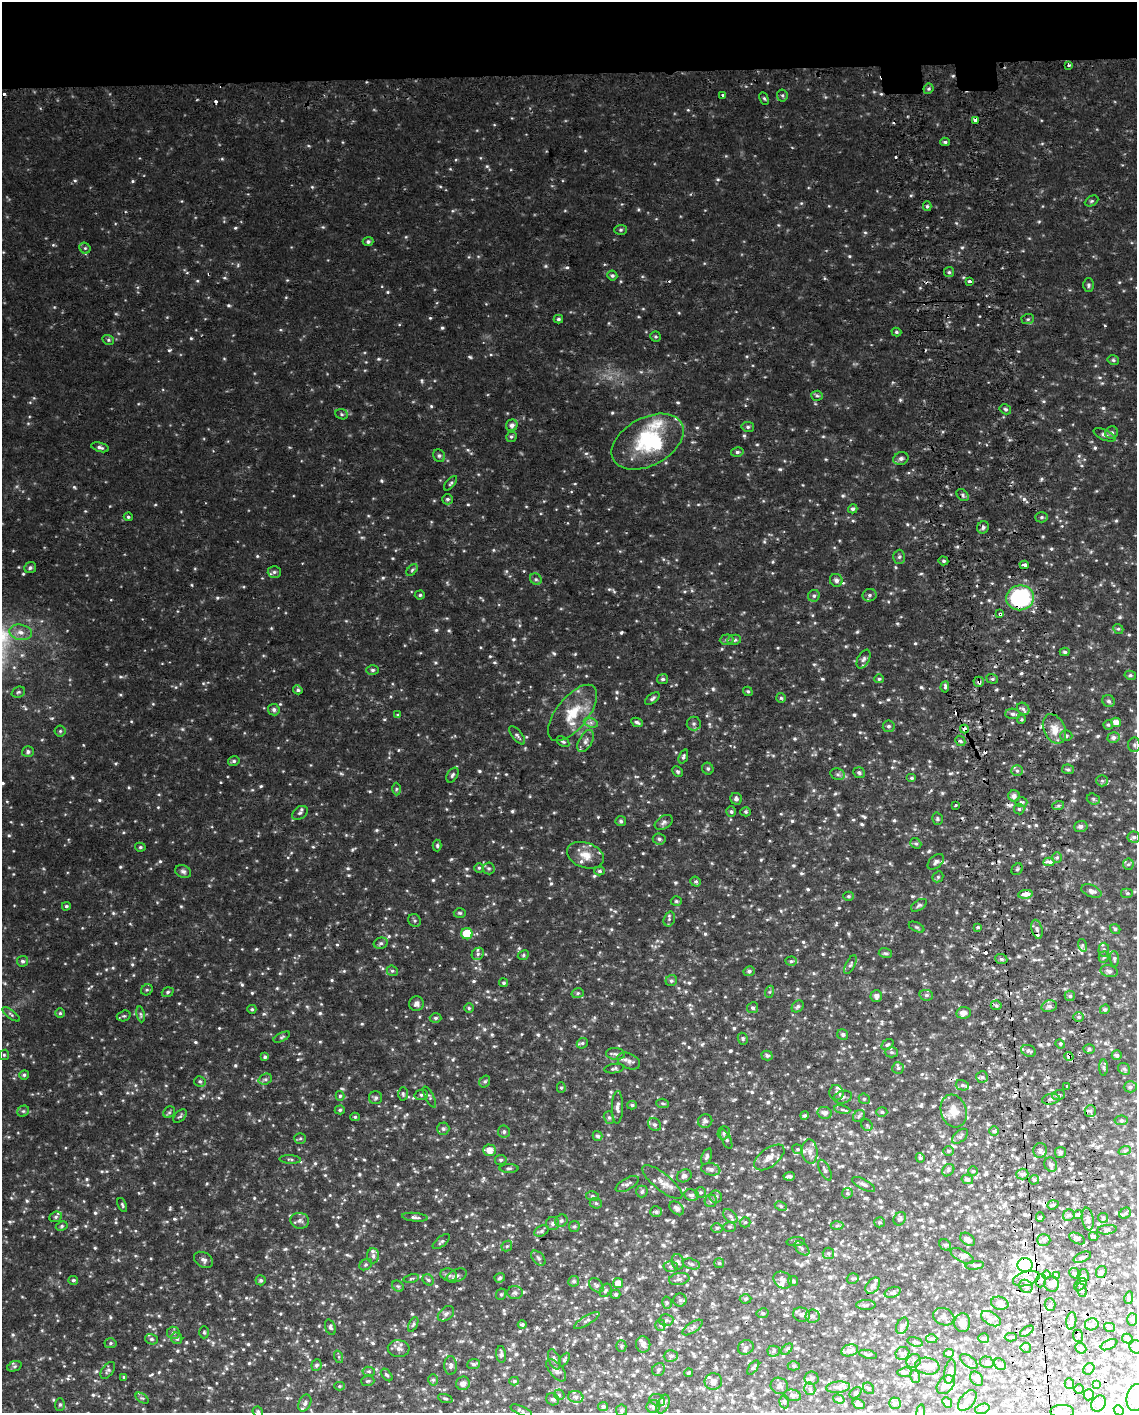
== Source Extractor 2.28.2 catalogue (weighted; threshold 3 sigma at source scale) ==
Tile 2 of 4 x 3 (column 2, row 1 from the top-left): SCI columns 1171-2305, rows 2856-4266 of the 4612 x 4344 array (HDU 1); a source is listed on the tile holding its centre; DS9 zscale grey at full resolution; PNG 1139 x 1415 px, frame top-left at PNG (2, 2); each listed source drawn as its Kron ellipse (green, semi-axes under 4 px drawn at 4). Shown black and unused: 5% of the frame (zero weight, under 2 of 3 exposures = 3% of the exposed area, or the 3 px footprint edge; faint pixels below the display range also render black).
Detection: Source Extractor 2.28.2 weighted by HDU 2 'WHT'; one run over the whole footprint, this tile lists its part. Background 0.0452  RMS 0.0089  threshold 0.0402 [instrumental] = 3 sigma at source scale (4.5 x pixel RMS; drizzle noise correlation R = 1.50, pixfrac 1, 0.0396/0.0396 arcsec/px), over >= 5 px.
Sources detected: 1029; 3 too faint to see at this stretch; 4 inside a brighter object's white glare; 20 cosmic-ray / hot-pixel residue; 1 long thin detection or spike segment (spike, bleed or trail) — neither listed nor drawn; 38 inside a brighter listed object's ellipse — not listed separately; of the other 963, all 500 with FLUX_AUTO >= 1.32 (the completeness limit of this list) listed and drawn (463 fainter detections not listed), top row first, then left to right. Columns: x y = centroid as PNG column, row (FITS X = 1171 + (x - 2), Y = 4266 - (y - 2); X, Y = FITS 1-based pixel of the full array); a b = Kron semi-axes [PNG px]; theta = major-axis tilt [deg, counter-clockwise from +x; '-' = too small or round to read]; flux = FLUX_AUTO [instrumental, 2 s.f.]
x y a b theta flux
1068 65 3 3 - 2.7
928 89 5 4 - 1.5
723 95 3 3 - 4.3
782 95 6 5 - 1.6
764 98 6 4 -61 1.3
975 120 3 3 - 49
945 142 5 4 - 1.5
1092 201 7 5 27 1.5
927 206 5 4 - 1.5
621 230 6 5 - 1.5
368 242 5 4 - 2
85 248 6 5 - 1.6
949 272 5 5 - 1.5
612 276 5 5 - 1.6
969 281 3 3 - 5.1
1088 285 7 5 90 1.7
558 319 5 4 - 1.5
1028 319 6 5 - 1.4
896 332 5 4 - 1.4
655 337 5 5 - 1.4
108 340 6 4 -22 1.4
1113 360 6 4 -15 1.6
817 396 5 5 - 1.5
1005 409 6 5 - 1.8
342 414 6 5 - 1.5
512 425 6 5 - 3.4
748 427 6 5 - 1.7
1112 433 6 6 - 2.2
1104 435 12 5 -24 2.9
511 437 5 5 - 1.6
648 442 39 24 28 51
100 447 9 4 -14 2.3
737 452 6 5 - 1.9
439 456 6 5 - 1.9
901 458 8 6 21 3.2
451 483 9 4 50 1.5
963 495 7 5 -45 1.8
447 499 5 5 - 1.9
853 509 5 4 - 2
128 517 4 4 - 1.4
1041 517 6 5 - 1.6
983 527 6 5 - 2
899 557 7 6 - 1.9
943 561 5 4 - 1.4
1024 565 4 3 - 88
30 568 6 5 - 2
412 570 7 4 46 1.5
274 572 6 5 - 2.1
536 579 6 5 - 1.9
836 580 6 6 - 3.4
420 595 5 4 - 1.5
869 595 7 6 - 2.1
814 596 6 6 - 2
1020 598 14 12 8 87
1000 614 4 3 - 4.4
1118 629 5 4 - 1.3
21 632 11 7 -11 5.7
726 640 7 5 2 1.7
734 640 7 5 12 1.8
1065 652 5 4 - 1.5
863 659 10 6 62 2.6
372 670 6 5 - 1.7
1130 675 6 4 -11 1.5
663 679 5 5 - 1.9
879 679 5 4 - 1.4
992 679 6 4 -20 1.4
979 682 5 5 - 2
945 687 6 4 85 2.2
298 690 5 4 - 1.7
748 691 5 4 - 1.5
18 692 7 5 21 1.5
652 698 8 4 38 2
781 698 5 5 - 1.3
1109 701 6 6 - 2.1
1023 709 7 5 -44 2.2
274 710 6 5 - 2.8
572 713 34 16 51 24
1013 714 7 5 -2 2.5
398 715 4 3 - 1.9
1021 719 4 4 - 1.4
637 722 6 4 -23 2
1116 722 5 4 - 5.9
591 723 7 4 -18 2.4
694 724 7 7 - 2.4
1108 725 5 4 - 1.4
889 726 6 5 - 1.9
964 729 4 4 - 9
1054 729 15 10 -65 9.8
60 731 5 5 - 1.3
517 735 11 5 -51 2.3
1066 736 6 5 - 2.1
1113 737 6 5 - 3
586 741 12 6 61 4
960 741 5 4 - 1.5
563 742 7 4 -34 1.4
1134 745 7 6 - 2
28 752 6 5 - 2.1
683 757 7 4 67 1.8
234 761 6 4 15 1.7
708 769 6 5 - 1.8
1068 769 6 5 - 1.8
1017 771 6 5 - 1.8
678 772 5 4 - 1.5
859 773 6 5 - 1.8
838 774 7 5 -20 2.2
452 775 8 5 58 1.8
911 778 5 4 - 1.4
1102 781 6 5 - 1.4
396 789 6 4 89 1.3
1014 796 6 5 - 4.2
736 799 6 5 - 2.4
1093 799 7 5 -18 1.9
1021 802 6 5 - 1.8
955 805 3 3 - 6.4
1058 806 6 4 19 1.6
1019 809 5 5 - 1.7
731 812 5 4 - 1.8
746 812 5 4 - 1.3
300 813 9 6 38 2.3
937 819 6 5 - 1.4
621 821 5 5 - 1.7
664 822 10 6 33 2.8
1081 826 7 5 6 2.8
1134 837 6 5 - 2.3
659 839 6 5 - 1.8
916 843 6 5 - 1.5
437 845 6 4 -89 1.4
140 847 5 4 - 1.4
585 855 19 12 -19 11
1057 858 5 4 - 1.4
936 862 9 6 42 3.1
1049 862 5 3 - 21
1128 864 5 5 - 1.6
479 868 5 5 - 1.3
489 868 6 6 - 1.8
1017 869 6 5 - 1.5
183 871 8 6 -23 2.4
599 871 5 4 - 1.9
938 877 6 5 - 1.4
696 882 5 5 - 1.6
1092 891 10 6 -22 3.6
1127 893 6 5 - 1.5
1025 894 7 4 7 34
849 896 5 4 - 1.4
676 901 5 4 - 1.3
919 905 9 5 33 1.8
66 906 4 4 - 1.5
460 913 6 5 - 1.4
669 919 8 5 73 2
415 921 7 6 - 1.6
916 927 8 4 -26 1.5
978 927 4 3 - 1.3
1037 929 10 5 -75 2.6
1115 929 5 4 - 1.7
467 934 6 5 - 29
381 943 7 5 14 1.9
1082 945 6 4 -72 1.4
1104 950 7 5 87 1.9
885 953 7 5 -14 1.6
478 954 6 5 - 2.3
523 955 6 4 26 1.7
1104 957 5 5 - 1.4
1001 959 6 5 - 1.8
1114 959 8 4 -86 1.4
22 961 5 5 - 2.1
791 961 5 4 - 1.4
850 965 10 4 63 2.2
392 971 6 5 - 1.5
749 971 5 5 - 2.1
1109 971 9 6 -15 2.9
671 981 6 5 - 1.7
504 983 4 4 - 1.4
147 990 6 5 - 1.4
168 992 6 4 19 1.6
769 992 6 4 70 1.4
578 993 6 5 - 1.7
926 995 7 5 -11 1.9
876 996 6 5 - 3.5
1070 996 5 5 - 1.8
417 1004 7 7 - 3.3
996 1005 5 5 - 1.6
798 1006 7 5 45 1.9
1049 1006 8 5 16 2.8
469 1008 5 5 - 1.3
753 1008 5 5 - 2.3
252 1009 4 4 - 1.4
1105 1009 5 4 - 1.5
60 1013 5 5 - 1.4
963 1013 7 6 - 4.9
11 1014 10 4 -37 1.8
141 1014 8 4 -81 1.5
124 1016 7 5 18 1.5
1079 1017 5 5 - 1.9
436 1018 6 4 -3 1.9
843 1034 6 5 - 2.1
282 1037 9 4 26 1.4
743 1039 6 5 - 1.3
582 1043 6 5 - 1.5
1060 1044 5 4 - 1.4
887 1045 7 5 41 1.8
1089 1049 6 5 - 1.7
1029 1051 8 5 -20 2.3
891 1052 7 5 -1 1.6
615 1054 9 6 -6 2.6
4 1055 5 4 - 1.4
767 1055 5 4 - 2.2
1117 1055 5 4 - 1.9
1069 1056 4 4 - 5.5
265 1057 4 4 - 1.6
629 1061 12 7 -24 4
898 1068 6 6 - 1.6
1104 1068 8 4 -89 1.5
614 1069 10 4 9 1.8
1124 1069 6 5 - 1.7
24 1075 5 4 - 1.7
982 1077 6 6 - 2
265 1079 7 5 20 2
200 1081 6 5 - 1.5
485 1081 6 5 - 1.5
962 1085 6 5 - 1.7
1067 1086 3 3 - 3.3
1130 1087 6 5 - 2
561 1088 5 4 - 1.3
836 1093 8 7 - 2.7
403 1094 6 4 -88 1.5
421 1095 7 5 12 1.6
1058 1095 6 4 20 1.5
340 1096 5 4 - 1.4
430 1097 11 4 -63 1.8
843 1097 9 6 16 2.5
376 1098 6 6 - 1.9
864 1099 6 5 - 1.5
1051 1099 9 5 9 2.7
663 1103 6 4 -4 1.4
632 1105 5 4 - 1.5
617 1107 16 5 89 3.7
842 1109 8 4 -10 1.7
340 1110 5 4 - 1.3
23 1111 6 5 - 1.4
954 1111 17 12 -72 11
1090 1111 6 5 - 2.3
169 1112 6 5 - 1.4
882 1112 5 4 - 1.3
825 1113 7 6 - 3.5
805 1115 4 4 - 1.5
180 1116 8 5 44 1.6
859 1116 6 5 - 1.6
355 1117 5 4 - 1.4
609 1118 6 5 - 1.7
1121 1120 6 5 - 1.7
705 1121 7 6 - 2.7
655 1125 7 6 - 2.3
867 1125 6 5 - 1.5
443 1129 6 6 - 2.1
994 1131 5 5 - 1.4
504 1132 6 6 - 2
724 1133 7 6 - 2.1
598 1136 5 4 - 1.9
960 1136 9 5 41 2
300 1138 6 5 - 1.5
726 1139 11 4 -65 2
798 1149 5 4 - 1.4
490 1150 6 5 - 7.2
1040 1150 7 7 - 3.1
1125 1150 6 4 20 1.4
810 1151 12 8 -84 4.6
948 1151 5 5 - 1.3
1060 1152 5 5 - 1.7
707 1157 8 5 69 1.9
769 1157 17 9 37 7.4
920 1158 5 4 - 1.5
290 1159 10 4 -3 1.7
501 1160 6 5 - 1.8
1051 1165 7 6 - 2.5
509 1168 9 3 0 1.4
711 1169 10 6 -11 3.7
825 1170 11 5 -63 2.3
948 1170 7 5 48 1.6
973 1171 4 4 - 1.4
1022 1174 6 5 - 2.4
684 1176 8 6 27 3
789 1176 6 3 5 2.6
967 1179 6 4 -13 2.3
1034 1180 5 4 - 1.9
662 1182 25 8 -39 8
627 1184 13 6 29 3.2
864 1184 12 5 -28 2.8
642 1192 6 5 - 1.9
701 1192 5 5 - 1.4
847 1193 5 5 - 1.4
691 1195 7 5 -10 3
592 1196 6 5 - 1.6
716 1197 6 6 - 2
711 1201 6 6 - 1.9
596 1203 6 5 - 1.7
122 1205 7 4 -66 1.4
1053 1205 6 4 20 1.4
781 1206 6 4 -28 1.4
677 1208 8 5 -42 3.8
656 1212 6 5 - 2.1
1125 1213 6 5 - 1.4
1078 1214 4 4 - 1.3
1069 1215 6 5 - 2.3
730 1216 8 5 -43 2.1
56 1217 6 5 - 1.7
415 1217 13 4 -6 2.3
1040 1217 5 4 - 1.5
1103 1218 5 5 - 1.4
900 1219 7 5 56 1.8
1088 1219 11 6 -81 3.6
300 1221 9 8 - 3.1
561 1221 6 5 - 1.9
745 1222 5 5 - 1.3
879 1222 5 5 - 1.4
553 1223 6 6 - 2.8
62 1226 6 4 28 1.4
574 1226 5 5 - 1.5
837 1226 6 4 3 1.6
730 1227 6 5 - 1.4
717 1228 5 5 - 1.4
1107 1230 10 4 6 2
542 1231 7 5 28 1.9
1094 1236 5 4 - 1.7
968 1239 8 5 -36 3.6
1077 1239 8 5 -29 2
1044 1240 6 6 - 2.5
441 1242 10 5 38 1.9
796 1242 9 4 4 1.6
945 1245 6 5 - 1.5
507 1246 6 4 45 1.3
802 1249 9 5 -42 2.2
828 1253 6 5 - 1.7
373 1256 7 6 - 2.8
962 1256 13 6 -28 3.2
1082 1257 9 5 24 2
538 1258 9 5 -47 2.2
203 1260 10 7 -31 3.3
678 1262 8 6 -74 2.1
719 1263 5 5 - 1.4
691 1264 9 5 -14 2.3
366 1265 7 5 35 1.5
975 1265 9 4 6 1.8
1025 1265 7 7 - 340
671 1267 7 5 2 1.9
1101 1272 6 5 - 2.3
1075 1273 6 5 - 1.4
449 1275 8 6 -18 3.1
1046 1275 4 4 - 15
1056 1275 3 3 - 8.6
1083 1275 6 5 - 2.3
457 1276 10 6 24 3
411 1278 8 4 10 1.5
500 1278 5 4 - 1.9
679 1279 10 6 10 2.9
853 1279 6 5 - 1.4
1026 1279 14 7 16 7.1
73 1280 5 4 - 1.5
261 1280 5 5 - 1.8
428 1280 6 5 - 1.6
783 1280 10 8 -36 4.4
574 1281 5 5 - 1.7
793 1281 5 5 - 1.6
1041 1281 6 5 - 2
618 1283 5 5 - 6.7
1052 1284 8 7 - 4.4
596 1285 8 6 -44 2.6
1080 1285 7 5 42 2.3
398 1286 6 5 - 1.3
873 1286 9 6 51 3.6
1026 1286 7 6 - 2.7
605 1290 7 5 56 1.6
1081 1290 7 5 -67 2.3
893 1292 8 5 19 2.1
515 1293 8 6 -3 2.5
501 1294 6 5 - 1.3
615 1294 5 4 - 1.5
1129 1298 6 3 79 1.3
746 1299 6 4 2 1.4
680 1300 6 6 - 2.1
667 1303 6 5 - 1.6
1000 1303 9 6 -15 4.1
1050 1304 6 5 - 2
866 1305 9 5 0 1.7
763 1313 6 5 - 1.7
446 1314 9 6 40 2.7
801 1315 8 7 - 3.4
813 1316 7 6 - 2.7
944 1317 11 8 -22 3.2
991 1319 11 6 -30 4.2
1132 1319 6 5 - 1.6
587 1320 14 4 30 2.7
666 1320 7 6 - 2
1071 1321 9 5 84 2.6
962 1323 9 8 - 6.1
413 1324 8 4 63 1.4
1092 1324 7 6 - 3.1
522 1325 4 4 - 1.9
660 1325 5 5 - 1.5
902 1326 8 5 63 2.6
330 1327 8 5 -70 1.9
692 1327 12 5 34 2.4
1109 1327 5 4 - 1.4
1027 1331 7 4 34 1.7
204 1332 6 5 - 1.5
173 1333 6 6 - 2.2
1078 1336 6 5 - 1.6
1011 1337 6 3 1 1.4
177 1338 6 5 - 2.2
984 1338 5 5 - 2.2
151 1339 6 5 - 2
932 1339 6 4 3 1.5
1127 1339 5 4 - 1.6
915 1342 8 4 -15 1.6
110 1343 6 5 - 1.6
643 1344 8 7 - 3.3
1109 1345 9 4 26 2.3
621 1346 6 5 - 1.6
746 1347 8 7 - 2.6
1136 1347 7 6 - 3.8
1026 1348 5 5 - 1.5
1081 1348 6 5 - 1.4
399 1349 11 8 -5 4.2
787 1349 7 4 45 1.3
850 1350 8 6 14 4.8
774 1351 6 5 - 1.7
902 1353 7 6 - 2.7
949 1353 5 4 - 2.2
501 1354 8 5 -83 2.4
868 1354 9 3 -13 1.3
671 1356 7 6 - 2.4
339 1357 6 4 -72 1.4
554 1359 10 5 -68 2.9
564 1359 7 4 60 1.6
914 1361 7 6 - 2.7
969 1361 10 5 -38 2.4
987 1362 7 5 -14 2.2
474 1364 6 5 - 1.9
1000 1364 6 5 - 1.8
317 1365 6 5 - 2.3
14 1366 7 5 19 1.7
451 1366 9 6 88 3
794 1366 6 4 0 1.3
927 1366 12 8 -10 6.4
753 1367 8 4 52 1.6
659 1369 7 6 - 2
1089 1369 6 5 - 1.7
108 1370 10 5 53 2.3
556 1370 13 6 -51 4
369 1371 6 4 -7 1.5
905 1372 7 4 7 2.5
950 1372 12 5 80 3.3
689 1373 4 3 - 1.4
387 1375 7 4 -50 1.7
915 1376 6 5 - 1.3
124 1377 4 3 - 1.3
812 1378 7 6 - 2.9
977 1379 8 6 -57 2.5
433 1380 5 5 - 1.7
368 1381 6 5 - 1.4
514 1381 5 4 - 1.3
713 1382 8 8 - 4
463 1383 7 6 - 4.3
1069 1384 5 4 - 1.5
946 1385 10 7 49 3.9
1096 1385 4 3 - 1.4
339 1386 5 4 - 1.3
779 1386 9 8 - 2.6
838 1387 12 5 6 3.1
869 1388 6 5 - 1.4
810 1389 6 5 - 2.2
1079 1389 5 5 - 1.7
856 1393 7 4 42 1.5
559 1395 5 5 - 1.4
793 1395 9 5 -11 2.2
1089 1395 5 5 - 2.6
576 1397 8 6 -15 2.7
142 1398 7 4 -35 1.4
445 1398 7 4 -17 1.4
1136 1398 14 9 77 7
553 1399 6 6 - 2.2
839 1399 6 4 -18 1.5
657 1400 8 6 -19 2.8
967 1400 12 7 50 3.8
784 1402 6 5 - 1.5
305 1403 9 6 65 2.9
895 1403 6 5 - 1.8
947 1403 5 4 - 1.3
663 1404 10 6 67 3.3
859 1404 6 4 -19 2.6
1098 1404 9 6 61 4.3
60 1405 6 5 - 1.5
653 1406 7 6 - 2.5
603 1407 5 4 - 1.9
982 1409 7 5 18 1.6
622 1410 5 5 - 1.7
1119 1410 5 4 - 1.7
521 1411 11 4 -23 2
1062 1411 11 6 0 3.7
258 1412 5 4 - 1.7
920 1412 8 4 81 1.5
Overlapping masked pixels (flux is a lower limit): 8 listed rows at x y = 975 120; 1020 598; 1000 614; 979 682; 964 729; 1025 894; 1069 1056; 1025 1265
Isophote crosses this tile's border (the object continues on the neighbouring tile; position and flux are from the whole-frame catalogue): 7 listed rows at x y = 1134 745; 1129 1298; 1136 1347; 1136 1398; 1062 1411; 258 1412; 920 1412
Unlisted compact peaks at least as high as the median listed source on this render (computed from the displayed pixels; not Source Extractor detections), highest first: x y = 75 181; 116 763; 897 623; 341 773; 384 719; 131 721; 638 209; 1018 351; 221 782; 1119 282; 207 1183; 155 505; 120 695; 436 663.